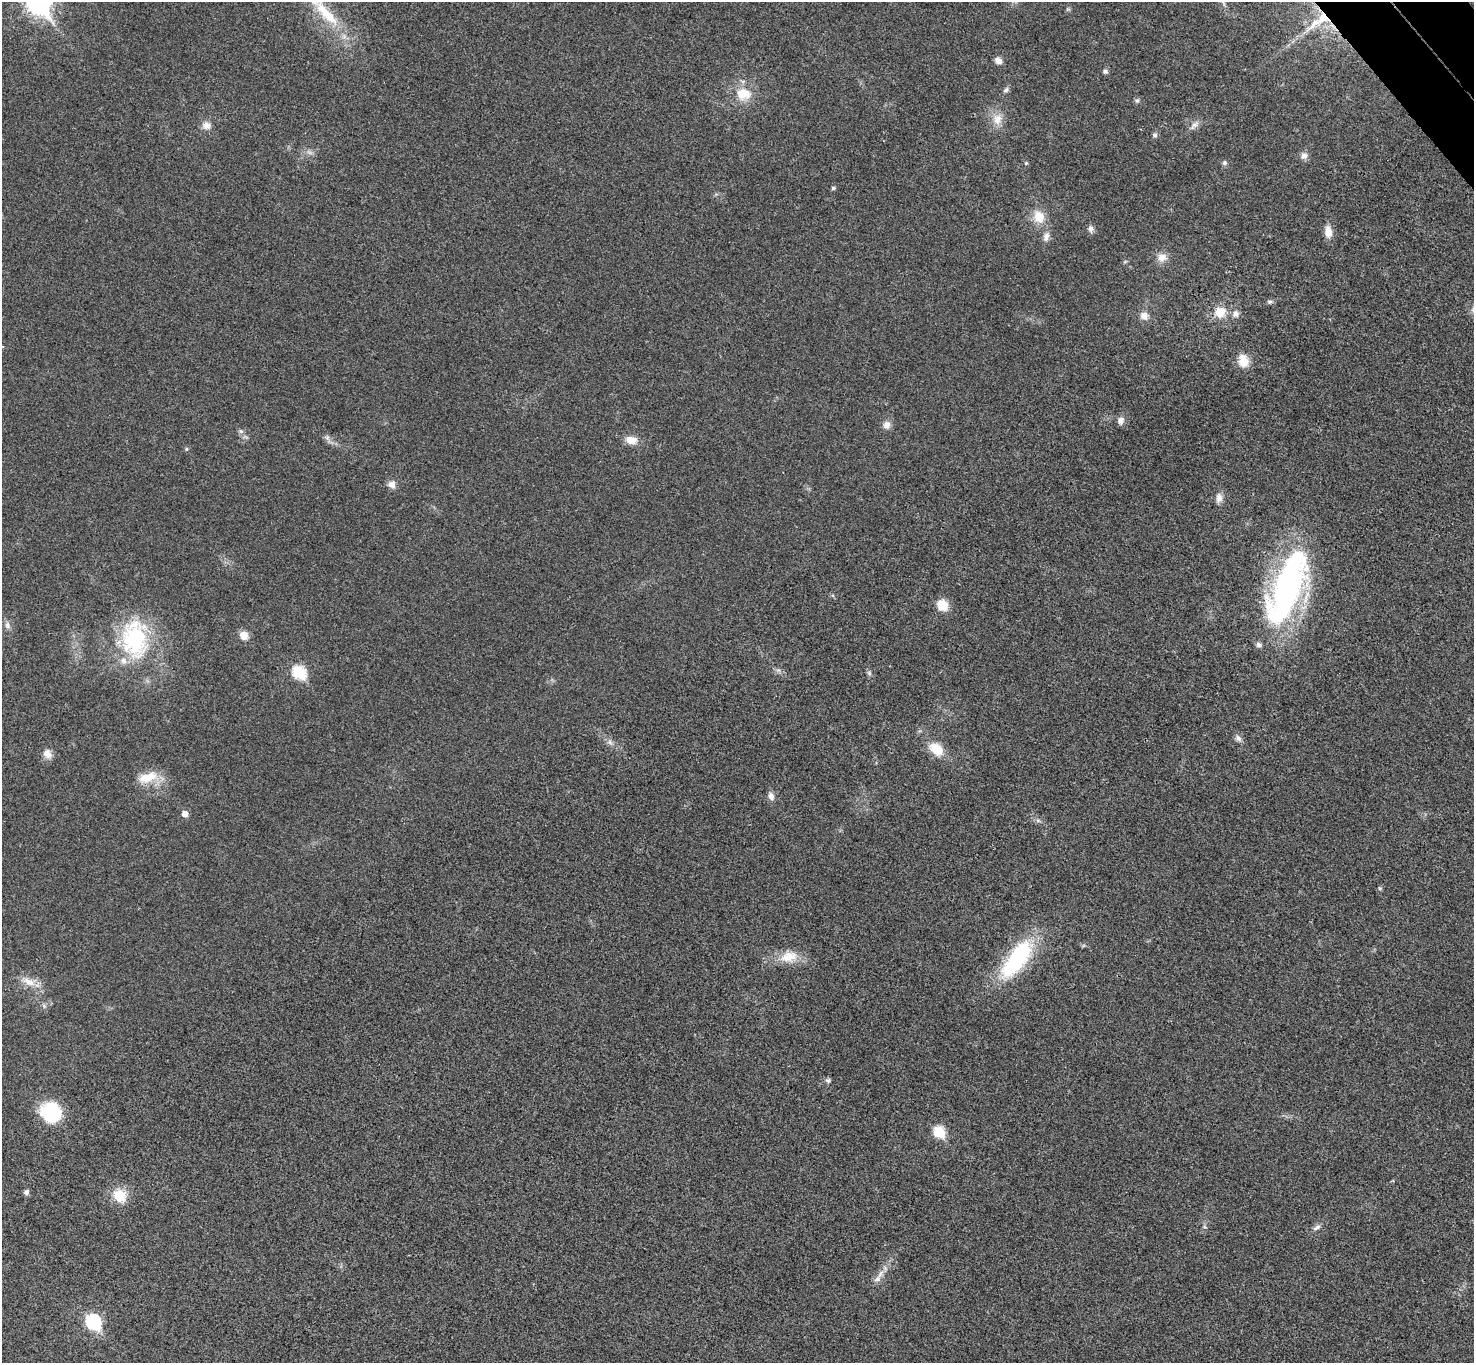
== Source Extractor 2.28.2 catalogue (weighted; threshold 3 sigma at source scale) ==
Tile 10 of 4 x 4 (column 2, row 3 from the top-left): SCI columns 1524-2995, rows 1695-3055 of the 5987 x 5973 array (HDU 1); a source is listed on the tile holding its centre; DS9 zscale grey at full resolution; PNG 1476 x 1365 px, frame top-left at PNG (2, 2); no overlay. Shown black and unused: <1% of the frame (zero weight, under 3 of 4 exposures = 6% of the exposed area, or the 3 px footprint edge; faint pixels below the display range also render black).
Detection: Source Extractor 2.28.2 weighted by HDU 2 'WHT'; one run over the whole footprint, this tile lists its part. Background 0.0245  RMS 0.0061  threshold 0.0275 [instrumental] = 3 sigma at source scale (4.5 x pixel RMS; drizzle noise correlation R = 1.50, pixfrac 1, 0.05/0.05 arcsec/px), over >= 5 px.
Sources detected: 66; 3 inside a brighter listed object's ellipse — not listed separately; the other 63 listed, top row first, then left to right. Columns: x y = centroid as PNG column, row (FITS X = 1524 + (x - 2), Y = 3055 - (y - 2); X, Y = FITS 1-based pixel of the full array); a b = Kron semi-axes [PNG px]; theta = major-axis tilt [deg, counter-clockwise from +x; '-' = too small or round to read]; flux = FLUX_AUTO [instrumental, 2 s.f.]
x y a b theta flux
38 3 11 9 -48 430
324 12 65 14 -48 30
1322 18 31 16 36 22
998 61 8 6 -29 3.6
1105 71 7 6 - 1.4
1006 90 8 6 44 1.6
743 94 20 16 -7 14
1137 101 7 7 - 1.4
997 119 16 12 90 7.4
206 125 11 9 -34 4.4
1194 125 14 7 34 3.3
1155 135 6 6 - 1.6
309 152 7 4 -19 1.6
1304 156 9 8 - 3.1
1026 163 5 5 - 0.74
1224 163 7 6 - 1.4
833 188 5 4 - 1.1
1039 217 15 12 -68 10
1091 229 9 7 -85 2.3
1328 232 14 8 -84 6.4
1046 236 12 8 71 3.7
1162 257 13 11 -2 5.2
1270 302 6 6 - 1.3
1220 312 14 13 - 10
1236 314 9 8 - 3
1144 316 11 10 - 4.2
1243 361 17 12 -75 9
1120 420 10 8 88 3
887 425 10 9 - 3.9
241 431 8 6 -21 1.5
327 438 7 6 - 1.7
631 440 13 8 -9 7.4
186 449 6 4 -22 0.9
392 484 9 8 - 4
1219 498 12 8 88 3.9
1287 588 76 27 69 200
942 605 12 10 -60 11
7 625 11 7 -74 2.5
244 635 11 10 - 5.7
135 639 55 37 -86 67
299 672 8 6 -41 56
869 673 6 5 - 1.2
1238 738 10 6 -52 2.4
610 742 8 6 -23 2
936 749 16 11 -36 14
47 754 12 10 -47 4.5
145 778 20 16 -2 12
771 796 11 7 -66 3.2
185 814 6 6 - 4
1038 820 7 4 -1 1.2
1380 888 5 5 - 0.81
788 957 24 15 13 13
1017 959 50 19 54 64
28 982 21 9 -26 7.6
44 1006 7 4 -46 1.2
828 1080 7 6 - 1.5
51 1112 21 20 - 38
939 1132 7 6 - 37
26 1192 7 6 - 1.7
120 1196 15 13 -46 14
1317 1227 11 6 34 2.3
877 1279 12 8 28 3.5
93 1322 8 7 - 92
Overlapping masked pixels (flux is a lower limit): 1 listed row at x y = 1322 18
Isophote crosses this tile's border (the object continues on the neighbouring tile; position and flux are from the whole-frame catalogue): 2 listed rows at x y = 38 3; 324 12